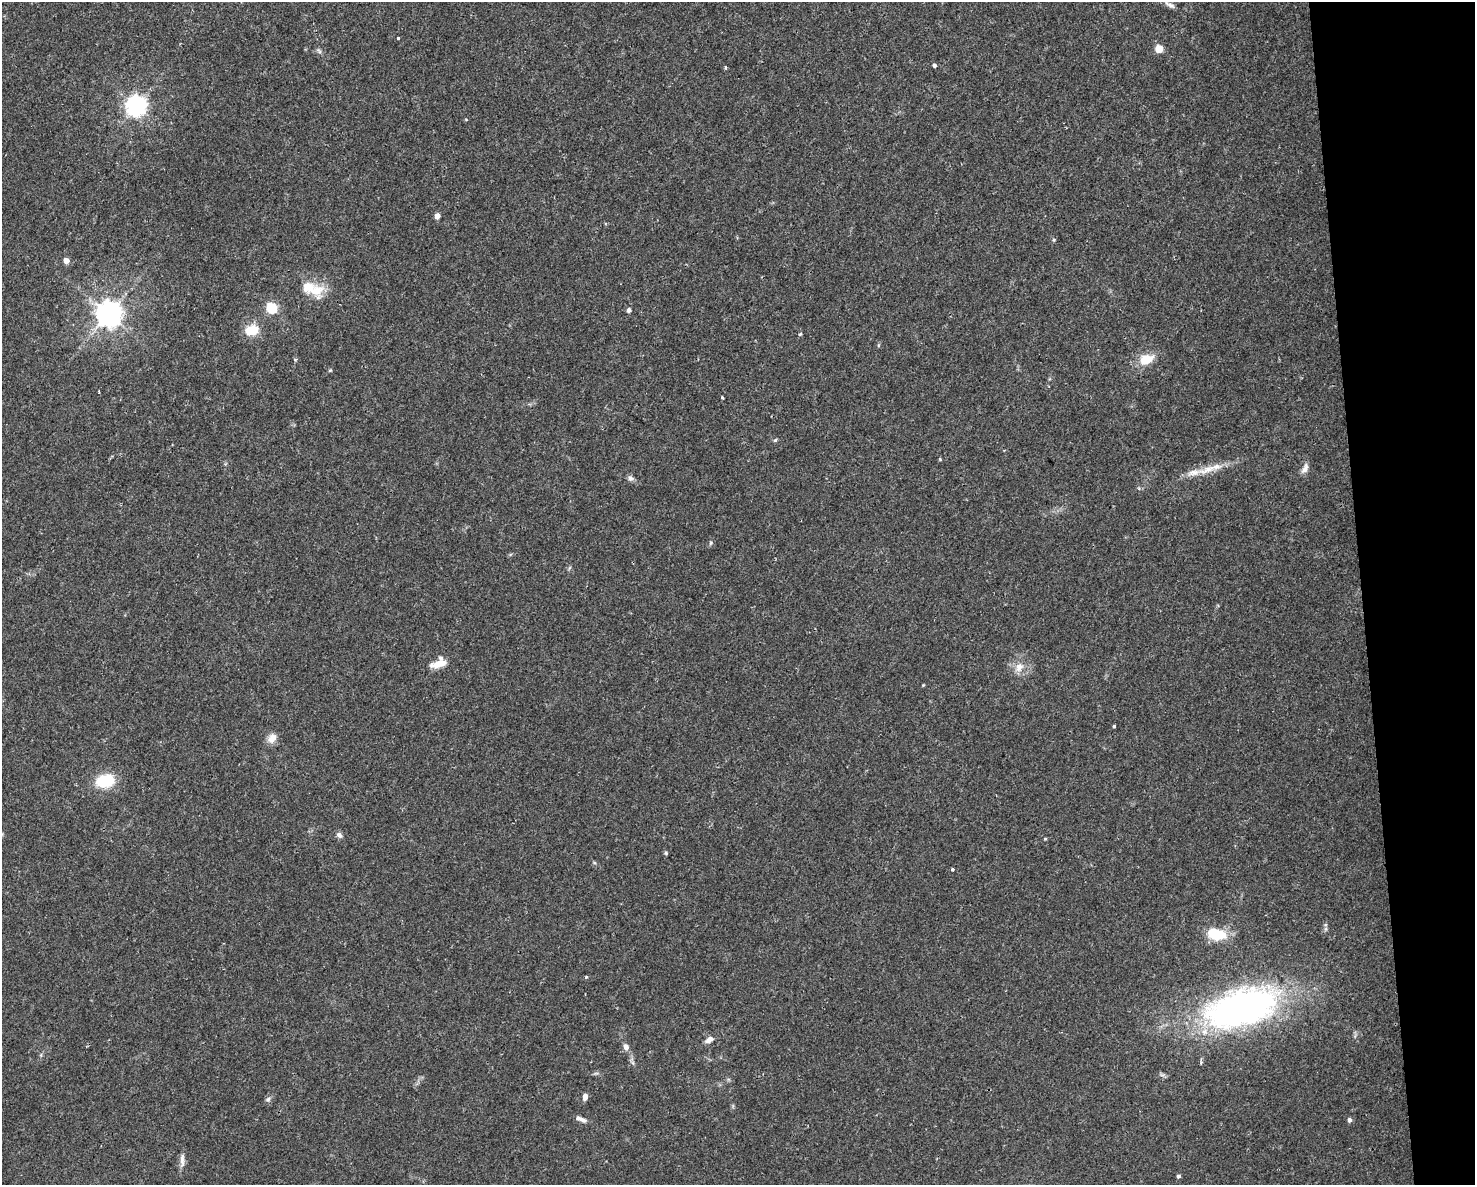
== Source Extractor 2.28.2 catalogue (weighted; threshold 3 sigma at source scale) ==
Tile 9 of 3 x 4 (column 3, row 3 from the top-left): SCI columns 3007-4479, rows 1185-2367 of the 4496 x 4734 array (HDU 1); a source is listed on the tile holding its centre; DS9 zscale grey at full resolution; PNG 1477 x 1187 px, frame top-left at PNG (2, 2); no overlay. Shown black and unused: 8% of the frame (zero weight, under 2 of 3 exposures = <1% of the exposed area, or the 3 px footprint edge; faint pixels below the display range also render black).
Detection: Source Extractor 2.28.2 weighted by HDU 2 'WHT'; one run over the whole footprint, this tile lists its part. Background 0.0143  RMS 0.0026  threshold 0.0117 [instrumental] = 3 sigma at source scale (4.5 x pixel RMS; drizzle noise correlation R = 1.50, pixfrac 1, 0.0396/0.0396 arcsec/px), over >= 5 px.
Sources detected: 53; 3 inside a brighter listed object's ellipse — not listed separately; the other 50 listed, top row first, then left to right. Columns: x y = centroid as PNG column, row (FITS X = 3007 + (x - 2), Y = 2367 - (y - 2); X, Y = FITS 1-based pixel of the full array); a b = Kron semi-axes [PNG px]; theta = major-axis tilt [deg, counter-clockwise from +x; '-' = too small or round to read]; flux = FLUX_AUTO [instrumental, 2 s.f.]
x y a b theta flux
1170 5 18 6 -28 1.5
398 38 3 3 - 0.58
1159 49 5 5 - 6.8
319 51 10 4 -56 0.55
934 65 4 4 - 0.62
725 67 4 3 - 0.48
136 106 7 7 - 150
466 119 5 3 - 0.22
437 216 5 4 - 2
1054 240 5 4 - 0.33
66 261 5 4 - 2.5
316 291 22 16 28 5.4
272 308 5 5 - 20
629 310 5 5 - 0.81
109 314 8 8 - 300
252 330 14 11 11 5.7
800 334 5 4 - 0.33
1146 359 17 11 23 5.2
330 370 5 4 - 0.3
99 391 3 2 - 0.31
722 397 3 3 - 0.37
775 440 5 4 - 0.35
940 459 4 3 - 0.31
1305 468 14 7 66 1.5
1208 469 29 9 18 4.6
630 478 8 7 - 0.85
711 543 6 4 88 0.36
439 663 18 9 22 4
1019 667 15 11 55 2.8
923 685 4 3 - 0.21
1114 726 3 3 - 1.6
272 738 14 10 56 2.2
106 781 20 14 13 10
339 835 8 7 - 0.87
1045 839 4 4 - 0.25
666 853 5 4 - 0.36
953 869 3 3 - 1.9
1216 934 19 12 -16 9
586 977 4 4 - 0.35
1242 1008 88 41 17 97
709 1040 11 6 29 1.5
626 1047 8 6 -65 1.3
633 1063 7 4 -71 0.51
1201 1063 4 4 - 0.38
585 1097 7 5 81 1.2
268 1099 8 6 44 0.72
582 1120 11 6 -27 1
1349 1120 5 4 - 0.84
182 1160 22 6 89 1.5
1178 1176 4 4 - 0.55
Overlapping masked pixels (flux is a lower limit): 1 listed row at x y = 1242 1008
Isophote crosses this tile's border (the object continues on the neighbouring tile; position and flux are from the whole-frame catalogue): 1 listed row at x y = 1170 5